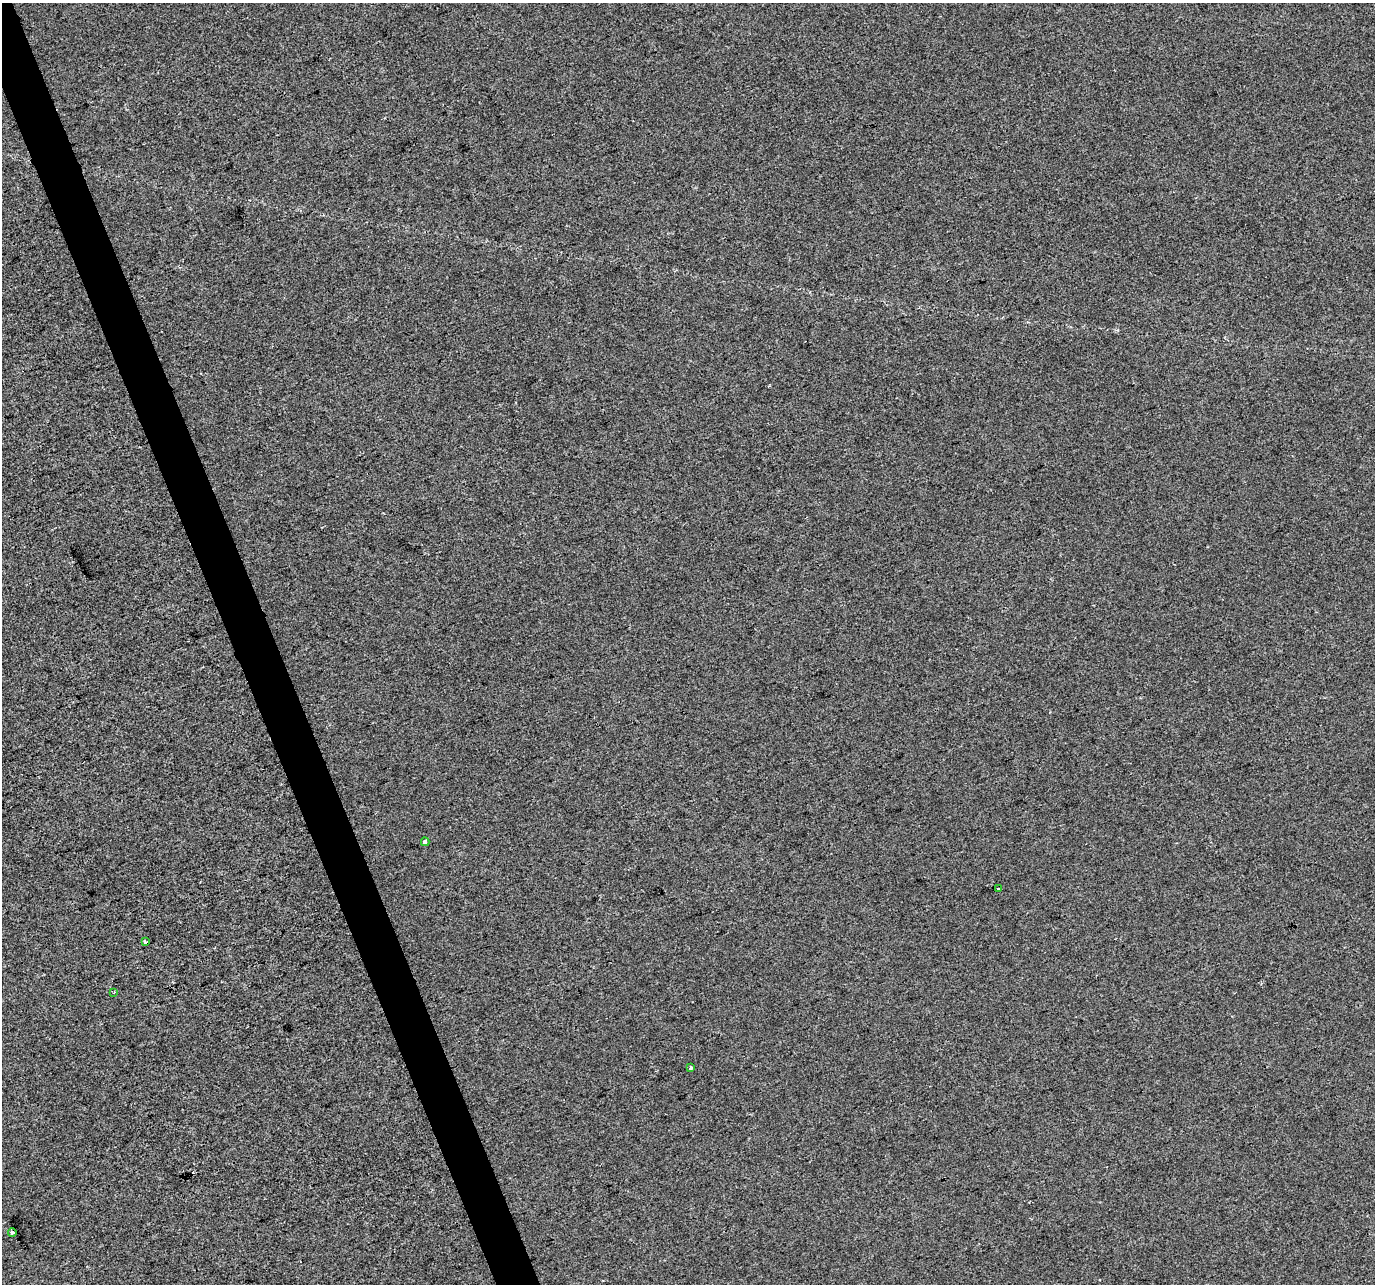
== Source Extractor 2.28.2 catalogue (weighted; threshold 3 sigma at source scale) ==
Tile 11 of 4 x 4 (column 3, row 3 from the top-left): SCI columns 2747-4119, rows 1410-2691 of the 5491 x 5328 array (HDU 1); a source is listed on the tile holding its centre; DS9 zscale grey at full resolution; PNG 1377 x 1286 px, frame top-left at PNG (2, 3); each listed source drawn as its Kron ellipse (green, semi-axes under 4 px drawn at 4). Shown black and unused: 3% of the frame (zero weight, under 2 of 3 exposures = <1% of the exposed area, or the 3 px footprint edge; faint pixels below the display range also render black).
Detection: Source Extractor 2.28.2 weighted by HDU 2 'WHT'; one run over the whole footprint, this tile lists its part. Background -7.56e-05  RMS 0.0056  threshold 0.0252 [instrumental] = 3 sigma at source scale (4.5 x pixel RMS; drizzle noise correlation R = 1.50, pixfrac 1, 0.0396/0.0396 arcsec/px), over >= 5 px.
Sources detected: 6; all 6 listed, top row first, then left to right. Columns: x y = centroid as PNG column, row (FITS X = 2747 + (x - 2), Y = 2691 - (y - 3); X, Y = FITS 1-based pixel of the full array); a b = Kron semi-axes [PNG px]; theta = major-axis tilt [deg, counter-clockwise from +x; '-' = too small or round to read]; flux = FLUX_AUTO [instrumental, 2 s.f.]
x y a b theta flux
425 842 4 4 - 9
999 889 4 3 - 9.1
145 942 3 3 - 1.1
114 992 3 3 - 0.5
691 1067 4 3 - 2.3
12 1233 4 3 - 1.6